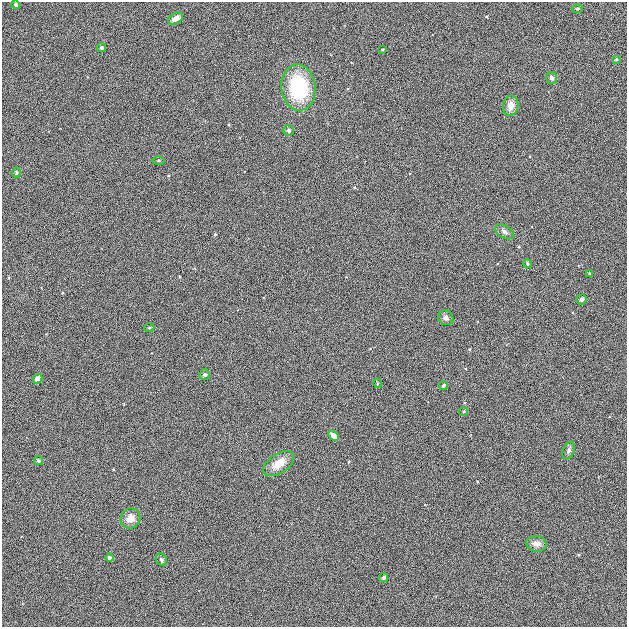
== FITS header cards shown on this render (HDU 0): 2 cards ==
NAXIS1  =                  625
NAXIS2  =                  625

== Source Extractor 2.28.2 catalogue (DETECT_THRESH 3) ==
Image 625 x 625 px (HDU 0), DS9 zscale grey, 1 PNG px = 1 image px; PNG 629 x 629 px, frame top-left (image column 1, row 625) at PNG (2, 2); each listed source drawn as its Kron ellipse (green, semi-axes under 4 px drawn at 4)
Background 4.57e-04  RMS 0.042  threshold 0.125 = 3 sigma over >= 5 px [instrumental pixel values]
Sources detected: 32; all 32 listed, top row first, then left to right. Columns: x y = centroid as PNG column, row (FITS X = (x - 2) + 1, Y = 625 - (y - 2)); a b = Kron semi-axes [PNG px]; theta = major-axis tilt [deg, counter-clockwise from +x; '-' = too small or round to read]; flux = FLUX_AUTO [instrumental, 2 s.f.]
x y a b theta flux
16 5 4 4 - 5.1
577 9 5 4 - 3.6
176 18 8 5 28 20
101 48 5 4 - 4.7
382 50 3 2 - 2.4
616 59 4 3 - 3.1
552 78 6 5 - 8
298 87 23 17 -84 200
511 106 10 7 78 23
288 130 5 5 - 5.3
159 160 6 3 0 3.4
17 172 5 4 - 3.7
504 231 10 6 -31 9.9
527 263 5 4 - 3.7
589 273 4 3 - 2.5
582 299 5 5 - 7.5
446 318 8 7 - 11
149 328 5 3 - 2.4
204 375 5 5 - 5.4
38 378 5 4 - 19
377 383 5 3 - 3
443 385 5 4 - 6.2
463 411 5 4 - 3.1
333 436 6 4 -45 18
569 450 9 5 66 8.3
39 461 5 4 - 4.6
279 464 17 9 34 38
130 518 10 9 - 23
537 544 10 8 -8 17
109 558 4 4 - 5.7
161 559 6 5 - 5.9
384 577 4 3 - 5.5